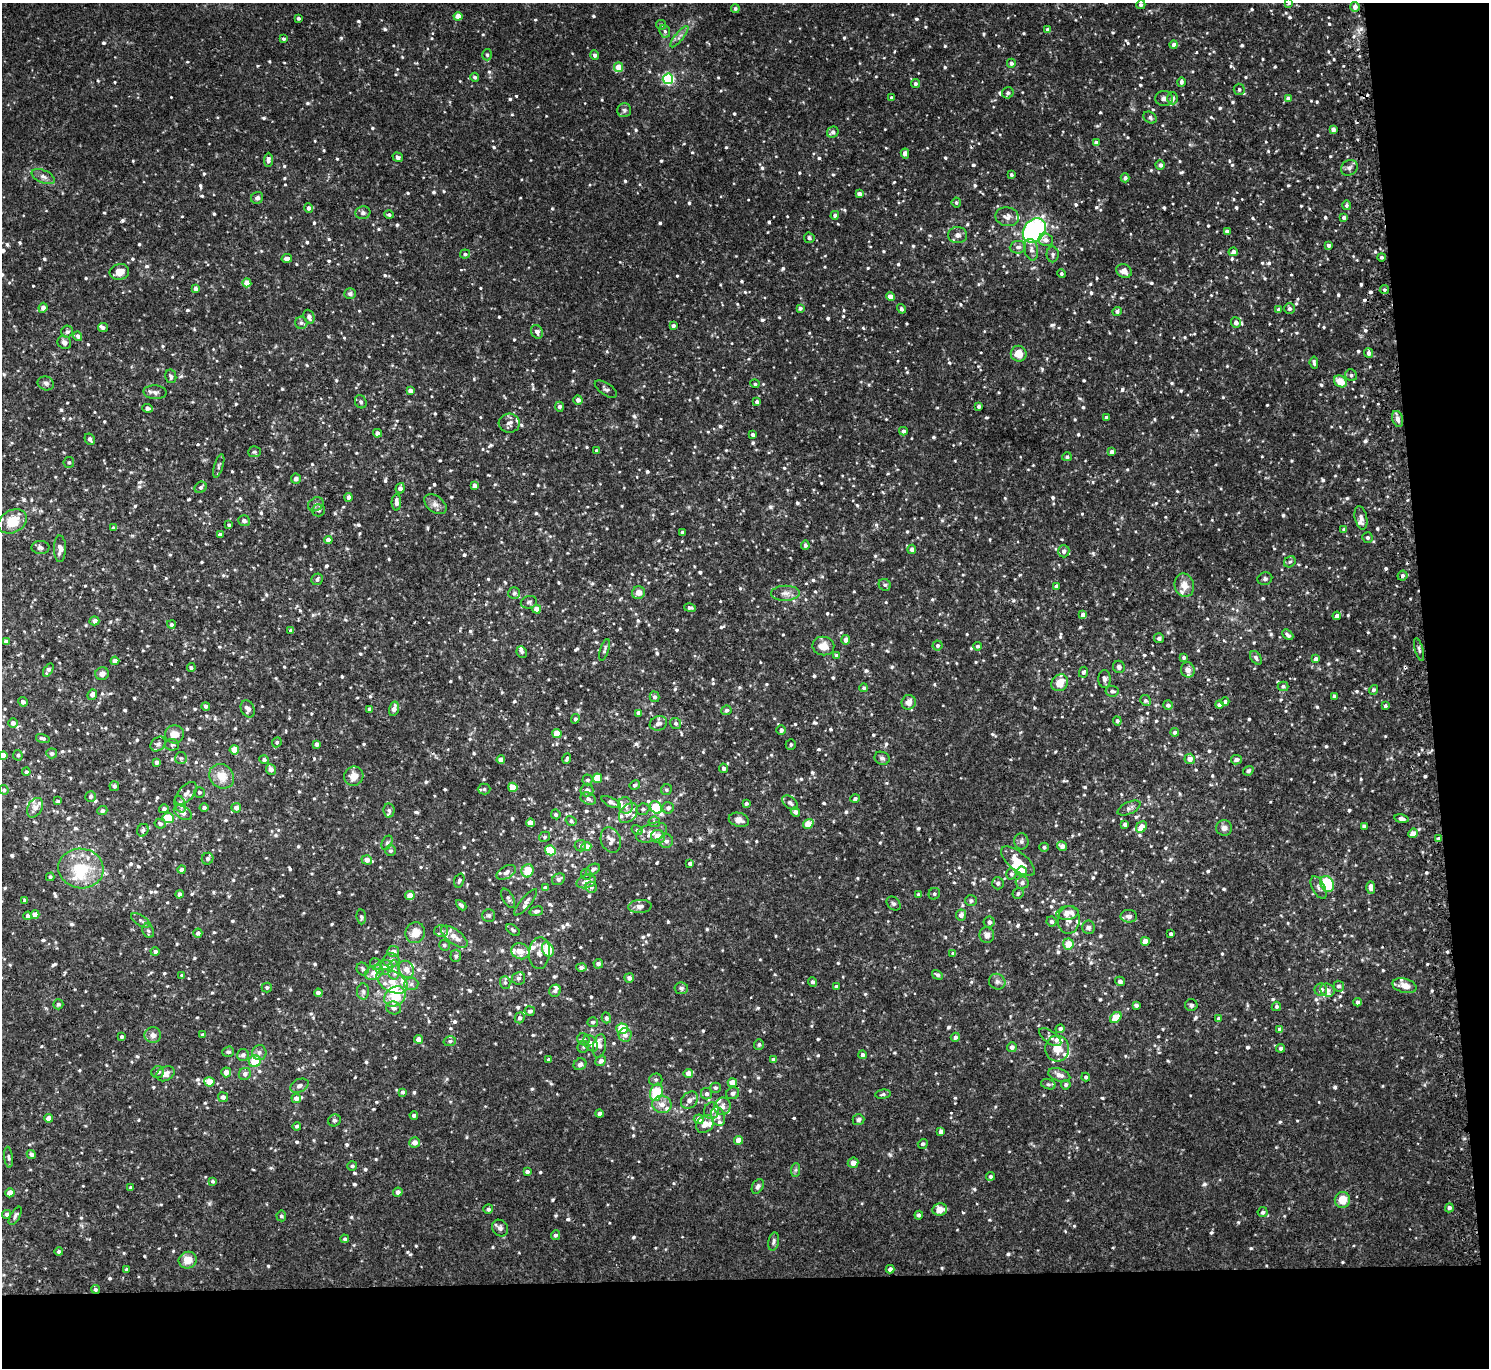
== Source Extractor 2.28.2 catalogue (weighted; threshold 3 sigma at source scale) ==
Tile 9 of 3 x 3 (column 3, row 3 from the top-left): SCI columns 3000-4486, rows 132-1497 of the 4514 x 4445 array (HDU 1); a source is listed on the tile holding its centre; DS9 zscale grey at full resolution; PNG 1491 x 1370 px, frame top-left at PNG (2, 3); each listed source drawn as its Kron ellipse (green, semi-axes under 4 px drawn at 4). Shown black and unused: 11% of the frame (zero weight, under 2 of 3 exposures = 3% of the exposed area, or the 3 px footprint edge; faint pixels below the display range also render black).
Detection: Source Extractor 2.28.2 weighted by HDU 2 'WHT'; one run over the whole footprint, this tile lists its part. Background 0.0229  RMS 0.0074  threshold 0.0333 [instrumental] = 3 sigma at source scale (4.5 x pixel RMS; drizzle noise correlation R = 1.50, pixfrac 1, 0.05/0.05 arcsec/px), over >= 5 px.
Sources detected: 1260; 1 inside a brighter object's white glare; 4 cosmic-ray / hot-pixel residue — neither listed nor drawn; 59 inside a brighter listed object's ellipse — not listed separately; of the other 1196, all 500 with FLUX_AUTO >= 1.42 (the completeness limit of this list) listed and drawn (696 fainter detections not listed), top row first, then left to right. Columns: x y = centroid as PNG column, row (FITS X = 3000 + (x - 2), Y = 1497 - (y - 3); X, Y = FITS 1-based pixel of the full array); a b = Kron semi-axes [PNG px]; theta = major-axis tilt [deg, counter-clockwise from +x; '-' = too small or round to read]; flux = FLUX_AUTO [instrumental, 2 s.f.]
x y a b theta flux
1289 3 4 3 - 1.6
1141 5 5 4 - 1.7
1355 7 5 4 - 3.9
735 9 4 4 - 1.4
458 16 4 4 - 8.1
298 18 3 3 - 1.7
661 25 5 5 - 1.6
1048 30 4 4 - 2.6
665 31 6 5 - 1.6
679 37 13 4 50 2.7
283 39 4 4 - 1.5
1174 45 4 4 - 3.1
487 55 6 4 -87 1.5
595 55 4 4 - 2.4
1011 63 4 4 - 2.5
619 67 5 4 - 11
475 77 4 4 - 1.7
668 79 5 5 - 90
1181 82 4 4 - 2
915 84 4 4 - 1.9
1239 89 6 5 - 1.8
1008 93 6 5 - 1.9
891 98 4 4 - 1.7
1164 98 9 7 -4 2.6
1172 98 6 5 - 3
1288 99 4 4 - 4.7
624 110 7 7 - 1.9
1150 117 7 5 -33 1.6
1333 129 4 4 - 2.4
833 132 6 5 - 2.9
1096 143 4 4 - 2.9
905 153 5 4 - 4.4
398 157 5 4 - 2.1
268 160 7 4 88 2.3
1160 165 4 4 - 2.6
1349 168 9 7 36 2.8
1011 175 3 3 - 1.7
43 177 12 6 -23 3.1
1125 178 4 4 - 2.5
859 194 4 4 - 3.6
257 198 6 5 - 2.2
956 203 5 4 - 1.5
1346 205 5 4 - 1.6
309 208 4 4 - 2.5
363 213 7 6 - 2.4
389 215 5 4 - 1.5
835 215 4 4 - 1.8
1007 217 12 9 -10 4.6
1344 217 4 4 - 2.1
1034 230 13 10 51 180
1227 231 4 4 - 3
958 235 9 8 - 3.9
809 238 5 5 - 1.6
1046 240 7 6 - 3.3
1329 245 4 4 - 2.3
1018 247 8 6 6 2.7
1031 250 11 6 -79 3.3
1233 252 4 4 - 2.3
465 254 5 4 - 1.9
1053 254 8 6 90 1.9
1381 257 4 4 - 1.4
287 258 5 4 - 3.7
1124 271 8 6 -25 4.7
119 272 10 8 15 8.1
1061 274 4 4 - 1.7
247 283 4 4 - 8.6
196 289 4 4 - 3.1
1384 290 5 4 - 1.4
350 294 6 5 - 2.2
890 297 4 4 - 5.4
43 308 5 4 - 4.2
800 308 4 4 - 2.2
901 309 5 4 - 1.7
1290 309 5 5 - 2.1
1279 310 4 4 - 3.1
1117 311 5 4 - 1.7
309 317 7 5 -67 3.2
301 323 6 6 - 1.8
1236 323 5 5 - 3.4
673 326 4 4 - 2.1
103 328 5 4 - 1.5
67 332 6 6 - 1.9
537 332 7 5 -62 2.8
78 336 5 4 - 1.9
64 342 7 6 - 3
1369 353 5 4 - 3.2
1019 354 8 8 - 10
1314 363 6 3 -83 1.5
1351 375 6 5 - 1.7
171 376 7 5 -78 2
1340 381 7 5 -32 11
46 383 8 6 -20 2.3
755 384 4 4 - 1.4
606 389 13 6 -34 2
410 391 4 4 - 4.1
155 392 11 7 -3 2.7
578 400 5 4 - 3.2
361 402 7 5 -63 1.6
757 402 4 3 - 2.2
979 406 4 3 - 1.9
559 407 5 4 - 2.5
148 408 5 4 - 3.3
1106 418 3 3 - 1.8
1398 419 8 5 -73 3.7
509 423 10 9 - 3.5
903 431 4 4 - 2
377 433 4 4 - 3.8
752 435 4 4 - 1.8
90 439 6 5 - 2.7
597 451 3 3 - 2
254 452 6 5 - 1.4
1112 452 4 4 - 3.8
1067 457 5 4 - 1.7
69 462 5 5 - 1.6
219 466 12 4 73 1.6
296 479 5 5 - 2.7
474 486 4 4 - 3.7
201 487 6 5 - 1.9
400 488 5 4 - 3.4
349 497 4 4 - 3.5
396 502 8 5 90 4.2
316 504 8 6 36 2.3
435 504 12 8 -36 3.9
318 510 6 6 - 1.9
1361 518 12 6 -77 3
13 521 15 11 29 17
244 521 6 5 - 2.3
229 525 4 3 - 1.4
113 528 3 3 - 1.5
1344 530 4 4 - 2.1
682 533 3 3 - 2
220 534 4 3 - 2.1
1367 538 5 5 - 1.7
328 540 4 4 - 5.7
805 545 4 4 - 1.6
40 548 9 6 -2 2.5
60 549 13 6 90 5.3
912 549 4 4 - 3
1064 551 6 6 - 3
1290 562 6 5 - 1.6
1403 576 5 4 - 2.2
317 579 6 5 - 2
1265 579 7 6 - 1.9
885 585 6 5 - 1.8
1184 585 12 9 -75 7.1
1056 586 4 4 - 2.6
514 593 6 6 - 1.5
638 593 6 6 - 5.8
785 593 14 7 1 4.8
529 602 8 6 13 1.7
690 608 6 4 -12 1.7
537 609 4 4 - 7.6
1083 615 4 4 - 4.2
1337 616 4 4 - 2.8
94 621 5 4 - 3
171 624 4 4 - 1.9
291 631 4 4 - 2.5
1288 635 6 3 -43 2.2
1159 638 5 5 - 2.2
846 640 4 4 - 4.7
6 641 4 3 - 2.4
823 646 11 9 -8 7.7
937 646 5 5 - 2.3
977 646 4 4 - 1.7
1419 649 11 3 -74 1.6
605 650 11 3 73 1.6
522 652 6 5 - 1.6
836 655 4 4 - 1.8
1184 657 4 3 - 1.6
1256 658 7 5 -55 2.1
1316 659 4 4 - 2.8
115 661 4 4 - 3.8
1119 667 6 6 - 2.1
191 668 4 4 - 1.5
48 670 7 4 58 2.4
1188 670 8 6 -70 3.5
1083 672 5 4 - 1.7
102 674 7 6 - 3.2
1105 679 9 6 -89 2.5
1060 683 9 7 47 9.8
1283 686 5 5 - 2.1
864 688 4 4 - 1.8
1373 690 5 4 - 1.6
1112 691 7 5 -9 2.3
92 695 5 4 - 3.8
1334 696 4 3 - 1.7
654 697 5 5 - 2
1145 700 5 5 - 1.5
23 702 5 4 - 3
909 702 7 7 - 4.7
1225 702 4 4 - 1.7
1168 705 5 4 - 2.5
1219 705 4 4 - 3
206 706 4 4 - 1.8
1385 706 4 3 - 1.8
248 709 9 6 -64 3.6
370 709 4 4 - 2.4
394 709 7 4 74 4
726 710 5 4 - 2.1
638 713 4 4 - 3
575 719 5 4 - 1.5
1117 721 4 4 - 1.9
13 723 5 4 - 3.3
658 723 9 7 19 3.3
676 723 6 5 - 1.8
781 730 5 4 - 2.3
1175 732 4 4 - 1.7
557 733 4 4 - 13
174 734 9 9 - 6.9
43 738 7 4 -16 2.1
277 742 5 4 - 1.4
158 744 8 6 44 2.3
317 744 4 3 - 2.4
791 744 5 5 - 1.5
172 745 7 6 - 1.9
234 750 4 4 - 12
52 753 5 5 - 2.5
3 755 4 4 - 7.2
18 755 5 4 - 1.5
181 758 6 6 - 1.5
882 758 8 6 -24 2
567 759 5 3 - 1.6
1190 759 5 5 - 5.1
264 760 5 4 - 1.8
501 760 4 4 - 4.9
1236 760 5 4 - 3.3
156 762 4 3 - 2.4
723 768 5 4 - 2.4
271 769 5 5 - 4.6
1248 771 5 4 - 1.9
26 772 4 3 - 1.5
222 776 13 11 -43 11
354 776 10 9 - 6.9
597 778 5 4 - 14
588 780 5 5 - 1.8
635 785 5 4 - 2
114 786 5 5 - 1.8
513 787 5 4 - 8.8
484 789 6 5 - 1.8
4 790 5 4 - 1.7
587 790 6 6 - 3.4
666 790 5 5 - 1.5
199 792 5 5 - 1.7
186 793 14 7 47 3.6
91 796 5 5 - 2
588 799 8 6 -23 2.6
855 799 4 4 - 1.9
58 801 4 4 - 1.6
611 802 10 4 -25 3.4
746 803 3 3 - 1.4
790 803 9 5 -39 2.5
180 804 8 5 -73 3.9
626 805 8 7 - 4
656 807 7 5 -53 27
35 808 10 7 60 4.3
204 808 4 4 - 1.8
236 808 5 5 - 4
668 808 6 5 - 2.6
1129 808 12 6 25 2.5
164 809 5 4 - 1.8
643 809 6 5 - 1.8
389 810 7 5 -81 1.8
102 811 5 4 - 2
795 812 5 4 - 2.5
183 813 10 6 -32 4
628 813 11 7 48 4.7
556 814 5 4 - 1.6
168 818 6 5 - 22
1401 819 7 4 -11 3.3
739 820 10 7 -16 4.5
571 821 6 4 -34 1.5
654 822 6 5 - 1.6
530 823 4 4 - 8
160 824 5 4 - 2.1
808 824 5 4 - 12
1125 825 4 4 - 2.8
1364 826 4 4 - 2.5
1141 827 6 5 - 7.8
1224 828 8 8 - 3.1
143 830 6 5 - 1.7
637 830 6 5 - 1.8
651 832 16 9 21 6.2
1413 833 5 4 - 5.5
544 837 6 5 - 1.4
658 837 7 6 - 7.4
1438 839 4 3 - 2.3
611 840 13 10 -70 5.1
666 841 7 7 - 3
1021 841 8 7 - 2.2
387 843 7 5 62 1.5
580 846 6 5 - 1.6
1062 846 5 4 - 3.5
586 847 5 4 - 7.6
1044 847 5 4 - 1.4
550 850 5 5 - 20
390 851 5 5 - 1.6
208 859 6 5 - 1.8
367 860 5 4 - 5.3
1018 861 20 9 -40 13
690 863 4 3 - 2.5
81 868 23 20 -7 28
182 869 4 4 - 2.2
593 869 7 5 29 2.1
528 871 7 6 - 14
1022 871 5 5 - 14
506 872 10 6 29 3.3
586 874 5 5 - 1.6
1011 874 5 5 - 1.6
50 877 4 3 - 1.5
558 879 7 5 31 2.3
459 880 7 5 71 1.8
586 882 10 6 16 3.6
998 883 6 5 - 2.5
1022 883 6 6 - 2.7
1327 884 8 6 -63 39
591 887 6 5 - 1.7
1371 887 6 4 -90 4.1
545 888 4 4 - 2.2
1319 888 12 6 -62 2.8
1018 893 5 5 - 1.6
179 894 4 4 - 2.9
934 894 6 5 - 1.6
410 895 4 4 - 7.3
918 895 4 4 - 1.4
508 898 10 5 -62 1.9
25 900 3 3 - 1.6
971 901 6 5 - 1.4
526 902 16 5 50 2.8
894 904 8 6 -43 1.8
461 905 6 3 -45 1.7
640 906 11 6 4 3.5
536 911 7 4 16 2.1
1067 913 11 6 7 7.5
35 914 4 4 - 4.9
489 915 6 6 - 1.7
961 915 5 5 - 3.6
28 916 4 4 - 2.3
1129 916 8 6 1 3.5
361 917 7 5 -84 1.5
141 920 11 5 -31 2
1069 920 14 11 85 5.5
989 922 5 5 - 3
1051 922 5 5 - 2.2
1088 927 7 6 - 2.8
513 930 8 5 -39 1.7
148 931 7 5 -65 1.7
441 931 7 6 - 1.8
198 933 4 4 - 2.3
415 933 10 9 - 8.7
1171 934 4 3 - 1.9
987 935 8 7 - 3.5
454 937 16 7 -37 6.4
1145 941 4 4 - 7.4
1068 944 5 5 - 9.3
444 945 5 5 - 1.5
548 950 8 5 -65 25
520 951 9 8 - 6.9
155 952 4 4 - 2.2
393 952 6 5 - 4.3
539 953 16 10 86 5.7
953 953 4 3 - 1.5
456 956 6 5 - 1.9
391 960 8 7 - 2.8
376 964 6 5 - 1.5
598 964 5 4 - 2.3
384 967 9 7 17 4.2
581 967 5 4 - 2.7
363 969 6 6 - 1.9
406 969 9 7 -56 6.8
394 970 9 6 -88 3.5
374 972 10 6 27 6.2
182 975 4 3 - 2
937 975 6 4 -31 1.7
519 978 7 6 - 2.2
629 978 5 5 - 3.3
392 981 17 10 -29 11
1120 981 5 4 - 2.2
505 982 6 5 - 1.7
812 982 5 4 - 2.2
997 982 8 7 - 2.6
411 984 7 6 - 2.2
836 986 4 3 - 1.9
1339 986 5 5 - 2
1404 986 12 7 -14 7.2
267 987 5 5 - 1.7
681 988 7 6 - 1.8
1321 990 6 6 - 4.2
1327 990 7 6 - 3
363 991 8 6 -89 2.3
555 991 6 5 - 2.1
318 993 4 4 - 3.9
395 997 11 9 39 20
1357 1002 4 4 - 2
58 1004 5 5 - 1.6
1136 1005 4 4 - 2.1
1191 1005 6 6 - 1.8
1276 1006 5 4 - 1.7
394 1008 7 6 - 3.4
530 1011 5 5 - 2.2
1116 1017 6 4 45 14
520 1018 5 5 - 2.2
606 1018 5 4 - 1.8
1218 1018 4 3 - 1.7
593 1022 5 5 - 1.6
622 1028 6 5 - 21
1060 1029 5 4 - 1.9
1280 1029 4 4 - 2.6
153 1035 8 8 - 3.6
203 1035 4 3 - 2.2
625 1035 7 6 - 3.1
122 1037 3 3 - 1.5
955 1037 5 4 - 2
1050 1037 13 6 -36 2.7
418 1039 4 4 - 4.2
583 1039 6 6 - 2.2
450 1041 6 5 - 1.9
591 1043 9 6 -54 4.8
759 1044 5 5 - 1.5
600 1046 12 6 80 3.2
583 1047 6 5 - 1.5
1012 1047 5 5 - 2.6
1281 1048 4 4 - 2.8
1057 1049 13 12 - 10
228 1052 6 5 - 1.5
259 1052 7 7 - 2.7
243 1055 6 6 - 2.4
862 1055 4 4 - 2
549 1060 4 4 - 2.5
774 1060 4 4 - 3.5
255 1061 6 6 - 15
601 1061 6 4 41 2.7
580 1064 6 5 - 2.5
158 1072 6 5 - 2.1
226 1072 5 5 - 4.7
688 1073 4 4 - 4.9
165 1074 9 7 27 4.3
245 1074 6 6 - 2.5
1059 1075 11 6 -19 5.3
1086 1077 4 4 - 1.6
656 1080 7 6 - 1.7
209 1082 5 4 - 10
732 1083 4 4 - 7.8
1048 1084 7 5 -16 1.5
1066 1085 5 4 - 1.8
299 1086 9 6 24 2.9
715 1088 5 5 - 1.7
402 1092 4 4 - 1.5
656 1092 9 6 70 31
733 1093 7 5 27 2.7
707 1094 5 5 - 2.2
883 1094 8 4 7 1.6
223 1097 5 5 - 2.8
296 1098 5 4 - 3.2
689 1100 9 7 44 4.2
662 1104 9 8 - 5.5
722 1106 9 8 - 3.5
712 1111 8 7 - 3.3
599 1114 4 4 - 3.2
414 1115 4 3 - 2.1
718 1117 9 7 -71 2.8
48 1118 4 4 - 5.3
699 1119 5 4 - 5.1
334 1120 6 6 - 1.6
858 1120 6 5 - 2.3
705 1124 10 7 44 5.7
297 1126 4 4 - 1.8
941 1132 4 4 - 3.1
738 1140 4 4 - 7
415 1142 5 5 - 4.4
923 1144 5 4 - 1.6
31 1154 5 4 - 2.4
8 1157 10 4 -83 1.6
853 1163 5 5 - 4
352 1166 5 5 - 1.8
796 1170 7 4 88 1.5
527 1172 4 4 - 2.2
990 1176 4 4 - 1.7
212 1181 4 4 - 1.7
758 1186 8 5 60 2.2
131 1187 4 3 - 1.5
398 1192 4 4 - 3.1
10 1193 4 4 - 8.3
1342 1200 8 7 - 11
1449 1208 4 4 - 2.6
488 1209 5 4 - 2.2
940 1210 7 6 - 7.8
1263 1212 5 5 - 2.2
7 1214 4 4 - 1.7
919 1215 4 4 - 1.8
15 1216 10 4 59 2
281 1216 5 5 - 1.7
500 1228 9 7 -49 3
555 1235 5 4 - 1.8
345 1239 4 4 - 1.5
774 1241 9 5 80 1.8
59 1252 4 3 - 1.8
188 1260 9 8 - 8.8
890 1269 4 4 - 2.5
127 1270 4 4 - 1.6
95 1289 4 4 - 1.5
Overlapping masked pixels (flux is a lower limit): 1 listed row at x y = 95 1289
Isophote crosses this tile's border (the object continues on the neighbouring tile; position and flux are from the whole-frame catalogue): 4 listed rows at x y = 1289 3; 1355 7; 13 521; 3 755